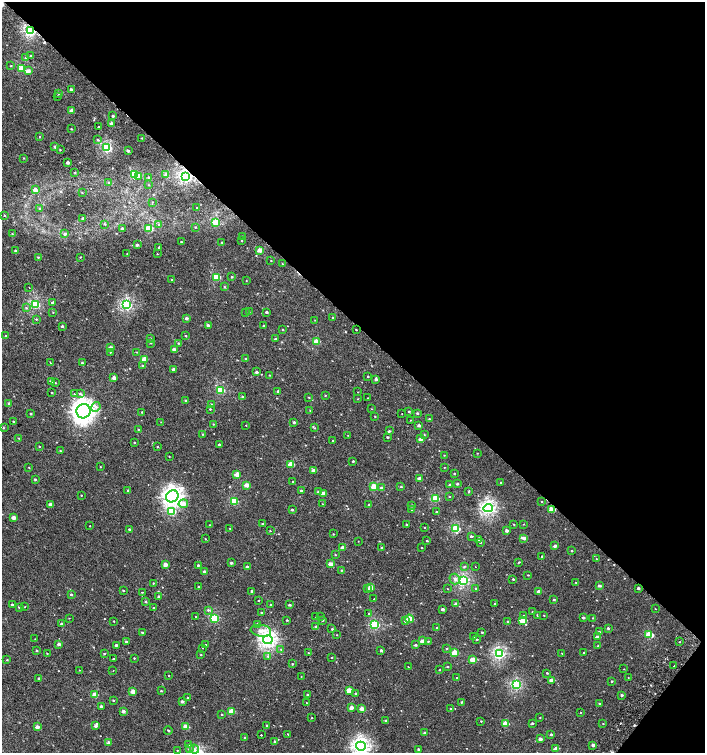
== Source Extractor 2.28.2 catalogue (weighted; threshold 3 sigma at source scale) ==
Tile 8 of 4 x 4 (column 4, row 2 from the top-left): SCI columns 4422-5827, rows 3008-4508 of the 6059 x 6037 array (HDU 1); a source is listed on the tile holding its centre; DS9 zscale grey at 2 x 2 block average (1 PNG px = mean of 2 x 2 image px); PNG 707 x 755 px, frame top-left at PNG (2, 2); each listed source drawn as its Kron ellipse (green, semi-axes under 4 px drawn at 4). Shown black and unused: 44% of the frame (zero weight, under 2 of 3 exposures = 2% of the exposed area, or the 3 px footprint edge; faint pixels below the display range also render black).
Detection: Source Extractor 2.28.2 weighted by HDU 2 'WHT'; one run over the whole footprint, this tile lists its part. Background 0.00125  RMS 0.0038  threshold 0.0169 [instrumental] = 3 sigma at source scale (4.5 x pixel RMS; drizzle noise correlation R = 1.50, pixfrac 1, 0.0396/0.0396 arcsec/px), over >= 5 px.
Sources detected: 414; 7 cosmic-ray / hot-pixel residue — neither listed nor drawn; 3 inside a brighter listed object's ellipse — not listed separately; the other 404 listed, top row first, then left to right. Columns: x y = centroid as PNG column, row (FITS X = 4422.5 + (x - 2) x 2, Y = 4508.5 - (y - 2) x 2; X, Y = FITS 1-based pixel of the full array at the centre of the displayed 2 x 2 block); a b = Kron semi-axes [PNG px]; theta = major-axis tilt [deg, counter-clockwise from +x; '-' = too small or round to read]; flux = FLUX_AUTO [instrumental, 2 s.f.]
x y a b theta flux
31 31 3 3 - 110
31 56 3 3 - 1
25 58 3 2 - 0.65
11 66 3 2 - 0.48
22 68 3 3 - 23
28 71 3 2 - 6.9
71 89 3 2 - 1.6
58 94 2 2 - 0.52
57 96 2 2 - 1
71 111 2 2 - 4.7
113 116 2 2 - 1.3
111 124 3 2 - 3.7
99 127 2 2 - 1.1
71 129 3 2 - 0.6
40 137 2 2 - 2
142 138 2 2 - 0.47
98 140 4 3 - 1
55 147 3 3 - 1.6
107 148 4 3 - 75
60 150 2 2 - 0.57
128 151 2 2 - 2.1
24 158 3 2 - 0.4
68 162 2 2 - 2.8
75 172 2 2 - 0.57
134 175 3 3 - 40
166 175 3 3 - 4.9
139 176 3 3 - 8.1
148 177 3 3 - 1.3
186 177 4 3 - 120
108 183 4 3 - 1.1
149 185 3 2 - 0.4
35 190 3 3 - 5.1
82 193 3 2 - 0.35
152 202 3 2 - 0.39
196 208 2 2 - 2.4
40 209 4 3 - 1.4
4 215 3 2 - 0.79
83 218 2 2 - 1.2
216 223 3 3 - 22
105 224 3 2 - 0.56
159 224 2 2 - 1.4
195 227 2 2 - 0.59
149 228 3 3 - 35
122 229 2 2 - 2
12 234 3 2 - 0.54
65 234 3 3 - 1.9
242 236 2 2 - 0.43
242 241 2 2 - 20
181 242 2 2 - 0.78
222 242 2 2 - 0.65
137 245 2 2 - 1.7
159 247 2 2 - 1.2
260 250 3 2 - 8.6
16 251 3 2 - 1.7
127 254 2 2 - 0.43
158 254 2 2 - 1.7
38 257 3 2 - 0.75
80 257 3 3 - 0.59
271 261 2 2 - 0.38
282 264 2 2 - 0.39
216 277 3 3 - 30
231 277 3 3 - 0.92
172 280 3 2 - 0.91
246 280 2 2 - 0.33
224 287 3 3 - 0.85
29 288 2 2 - 0.43
53 303 3 2 - 2.9
35 304 3 3 - 68
127 305 4 3 - 98
26 308 3 3 - 0.77
53 312 2 2 - 0.44
249 312 3 2 - 0.52
266 312 2 2 - 1.5
246 313 2 2 - 0.59
186 318 3 2 - 2
333 318 3 2 - 0.81
36 319 3 2 - 0.6
315 320 2 2 - 0.32
208 325 3 2 - 1.4
62 326 2 2 - 1.2
264 326 2 2 - 0.69
282 329 3 2 - 0.39
356 330 2 2 - 2.5
186 335 2 2 - 0.54
6 336 3 2 - 0.74
150 338 2 2 - 0.38
275 339 3 2 - 1.2
316 342 3 2 - 14
151 343 3 2 - 0.4
179 343 3 3 - 0.82
110 348 3 2 - 4.5
174 350 3 2 - 4.7
110 352 2 2 - 0.41
136 352 2 2 - 0.4
144 359 3 2 - 13
246 359 2 2 - 0.74
50 363 2 2 - 1.6
82 363 2 2 - 0.86
142 366 3 3 - 0.84
174 369 3 2 - 3.1
256 372 2 2 - 2.4
269 375 3 2 - 0.41
368 376 2 2 - 0.61
114 378 3 2 - 6.4
376 379 3 2 - 2.4
51 381 3 3 - 1.4
55 383 3 2 - 0.68
220 390 3 3 - 37
278 391 2 2 - 1.5
52 392 2 2 - 0.78
358 392 2 2 - 0.29
75 394 2 2 - 0.71
80 394 3 3 - 1.3
325 395 2 2 - 0.54
242 397 2 2 - 1.2
309 397 3 2 - 0.6
368 398 2 2 - 1.3
358 399 2 2 - 0.38
185 400 2 2 - 0.8
9 403 3 3 - 0.82
211 404 3 3 - 0.84
96 407 5 4 - 2.2
210 409 2 2 - 0.57
371 409 2 2 - 0.35
83 411 7 7 - 490
310 411 4 2 - 0.56
409 411 2 2 - 0.9
142 412 2 2 - 0.58
402 413 2 2 - 0.22
417 413 2 2 - 1.2
31 414 2 2 - 0.87
375 417 2 2 - 0.51
429 419 3 2 - 0.61
411 420 3 2 - 0.36
14 421 2 2 - 0.71
161 422 2 2 - 0.25
294 422 3 2 - 1.4
213 424 3 2 - 0.54
246 425 2 2 - 1.3
419 425 3 2 - 2.3
3 428 3 2 - 0.62
315 428 3 2 - 0.43
138 429 3 2 - 0.45
389 431 3 2 - 1.1
202 434 3 2 - 0.48
348 435 2 2 - 0.38
424 435 3 3 - 0.67
387 437 2 2 - 0.91
19 438 2 2 - 0.46
421 439 3 2 - 4.1
333 440 2 2 - 0.35
134 442 2 2 - 0.64
219 444 3 2 - 1.1
40 447 3 3 - 0.57
157 447 2 2 - 0.52
60 451 2 2 - 0.51
477 453 2 2 - 0.39
444 455 2 2 - 0.42
169 456 2 2 - 0.37
353 461 2 2 - 0.93
291 464 3 2 - 16
100 466 2 2 - 0.4
29 467 3 2 - 0.39
444 467 2 2 - 0.42
313 470 3 2 - 3.7
454 473 2 2 - 0.61
237 474 3 2 - 10
419 478 3 2 - 3.7
35 479 3 2 - 0.87
293 482 2 2 - 0.52
501 483 3 2 - 0.81
457 484 2 2 - 1.4
246 485 3 2 - 7.9
449 485 2 2 - 1.4
374 487 3 3 - 23
401 487 3 2 - 0.77
381 488 4 3 - 2.2
128 490 3 2 - 1.1
301 491 3 2 - 1.2
318 492 3 3 - 1.1
469 492 4 2 - 0.69
323 493 3 2 - 5.3
81 495 2 2 - 3.6
172 496 6 5 - 300
449 496 3 2 - 0.54
435 499 3 3 - 31
234 501 3 3 - 33
542 502 2 2 - 0.52
50 504 3 2 - 2.8
183 504 5 3 - 6.6
322 504 2 2 - 0.34
369 505 2 2 - 0.57
411 506 3 2 - 1.6
488 508 5 3 - 160
292 510 2 2 - 1.5
412 510 3 2 - 0.68
551 510 3 3 - 12
171 512 4 3 - 22
436 512 3 2 - 0.69
14 518 3 2 - 6.4
262 524 2 2 - 0.67
406 524 3 2 - 0.67
514 524 2 2 - 0.49
524 524 2 2 - 0.37
210 525 2 2 - 0.32
90 526 2 2 - 2.7
230 528 2 2 - 0.44
425 528 3 2 - 0.47
130 529 4 2 - 1.1
456 529 3 3 - 47
507 530 2 2 - 3.3
270 531 2 2 - 0.42
333 534 2 2 - 0.42
471 536 2 2 - 1.4
524 538 3 2 - 3.3
205 539 2 2 - 0.6
479 539 3 2 - 3.6
427 540 3 2 - 0.48
358 541 2 2 - 0.37
480 543 2 2 - 0.48
555 546 3 2 - 3.4
343 547 3 2 - 5.5
381 548 3 2 - 0.77
422 548 2 2 - 0.41
572 551 2 2 - 0.83
335 555 3 2 - 0.64
542 556 2 2 - 1
596 559 2 2 - 0.63
519 562 2 2 - 0.58
231 563 2 2 - 1.5
165 564 3 2 - 6
330 564 3 2 - 6.5
198 565 3 2 - 0.99
464 566 4 3 - 0.97
247 567 3 2 - 4.2
475 567 2 2 - 0.58
341 570 2 2 - 0.57
204 572 3 2 - 2.5
528 575 3 2 - 0.6
455 579 5 5 - 2.7
513 579 2 2 - 0.82
463 580 4 3 - 110
576 582 2 2 - 0.36
153 583 2 2 - 0.55
599 586 2 2 - 2.5
198 587 2 2 - 0.55
370 587 3 2 - 9.4
476 588 3 3 - 0.84
638 588 2 2 - 1.6
367 589 3 2 - 0.85
448 589 2 2 - 0.3
123 590 2 2 - 0.71
252 591 2 2 - 1.3
538 591 3 2 - 2.6
142 592 2 2 - 0.42
71 594 3 3 - 1.2
159 596 3 2 - 1.3
374 599 2 2 - 1.5
258 600 3 2 - 0.36
554 600 3 2 - 0.94
145 602 3 3 - 0.97
495 603 2 2 - 0.69
456 604 3 2 - 4.2
12 605 3 2 - 1.4
271 605 2 2 - 1.1
289 605 2 2 - 1.7
19 607 3 2 - 1
25 607 2 2 - 0.34
154 608 2 2 - 0.42
442 609 3 2 - 2.3
655 609 2 2 - 0.95
208 610 4 3 - 1.2
262 612 3 2 - 1.1
532 612 2 2 - 0.56
369 614 3 2 - 0.71
537 615 3 2 - 0.71
544 615 2 2 - 0.51
524 616 3 3 - 0.81
196 617 2 2 - 10
316 617 2 2 - 0.42
320 617 2 2 - 0.57
69 618 2 2 - 0.31
214 618 3 3 - 51
583 618 2 2 - 1.8
593 618 2 2 - 0.48
409 619 4 3 - 21
287 620 2 2 - 0.67
322 620 3 2 - 0.65
114 621 2 2 - 0.39
406 621 3 3 - 1.7
507 621 3 2 - 0.65
523 621 4 2 - 15
62 624 3 2 - 3.1
258 624 3 2 - 2.1
375 625 4 3 - 53
316 627 3 2 - 2.4
437 628 2 2 - 0.42
608 628 2 2 - 1.4
332 629 3 2 - 0.67
261 631 10 6 -8 6.8
599 631 3 2 - 0.8
142 632 3 2 - 0.94
482 632 2 2 - 0.78
337 635 3 2 - 0.34
649 635 4 3 - 25
473 637 2 2 - 0.61
597 637 3 2 - 3.8
35 639 3 2 - 0.32
477 639 2 2 - 0.63
268 640 5 4 - 210
422 641 3 2 - 5.6
428 641 3 2 - 0.62
126 642 3 2 - 1.2
679 642 2 2 - 0.45
59 644 3 2 - 3.6
116 645 2 2 - 1.4
206 645 2 2 - 1.2
415 645 3 2 - 1.3
598 646 3 2 - 0.77
202 648 2 2 - 0.49
281 649 2 2 - 0.48
446 649 3 3 - 0.75
36 650 2 2 - 0.94
381 650 3 2 - 2.1
47 653 2 2 - 0.42
308 653 2 2 - 1.1
455 653 3 3 - 25
562 653 2 2 - 0.5
584 653 2 2 - 0.66
104 654 3 2 - 0.65
499 654 4 3 - 110
201 655 2 2 - 0.51
268 656 3 3 - 1.1
332 657 2 2 - 0.44
134 658 2 2 - 0.58
113 659 2 2 - 0.85
7 660 3 2 - 0.6
473 660 3 2 - 12
292 664 2 2 - 0.61
674 666 2 2 - 0.83
408 667 2 2 - 1.1
448 667 2 2 - 0.66
624 669 2 2 - 0.33
79 670 2 2 - 0.3
439 670 2 2 - 0.49
113 671 2 2 - 0.58
547 673 2 2 - 0.74
169 676 2 2 - 2
301 676 2 2 - 0.33
628 677 2 2 - 0.35
39 678 3 2 - 1.3
457 678 2 2 - 1.3
551 680 3 2 - 7
612 681 2 2 - 0.9
516 685 4 3 - 78
133 691 3 2 - 8.6
161 691 3 2 - 0.7
349 691 3 2 - 16
355 693 2 2 - 1.9
307 694 2 2 - 0.73
95 695 3 2 - 11
621 695 3 2 - 1.4
187 697 2 2 - 0.62
113 700 3 2 - 0.8
182 701 3 2 - 1.9
461 702 3 2 - 0.92
307 703 2 2 - 0.31
599 704 2 2 - 0.74
101 706 3 2 - 1.9
351 707 3 2 - 4.4
450 708 2 2 - 0.46
362 709 3 2 - 6.2
123 711 2 2 - 3.6
231 711 3 2 - 14
580 712 2 2 - 0.34
221 714 2 2 - 0.56
540 717 2 2 - 0.35
312 718 2 2 - 0.64
386 721 3 2 - 1.1
481 721 2 2 - 0.49
532 723 3 2 - 0.95
505 724 3 2 - 18
603 724 2 2 - 0.41
267 725 2 2 - 0.62
96 726 3 3 - 2.2
37 727 3 2 - 5.2
186 727 3 2 - 10
168 730 4 2 - 0.87
425 733 3 2 - 1.8
288 734 2 2 - 0.96
551 734 2 2 - 1.1
261 735 2 2 - 1.5
245 737 3 2 - 0.93
540 739 3 2 - 4.4
275 741 3 3 - 0.94
109 743 3 2 - 4.1
189 745 3 3 - 0.87
593 745 3 2 - 3.6
361 746 5 4 - 230
189 749 4 3 - 1.6
194 749 5 4 - 2.1
418 749 2 2 - 1.8
556 749 3 2 - 5
177 750 2 2 - 0.4
Overlapping masked pixels (flux is a lower limit): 3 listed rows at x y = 31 31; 186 177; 551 510
Isophote crosses this tile's border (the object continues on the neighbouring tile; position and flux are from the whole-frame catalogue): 1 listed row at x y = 361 746
Diffuse or blended objects may show on this block-average render without a row.